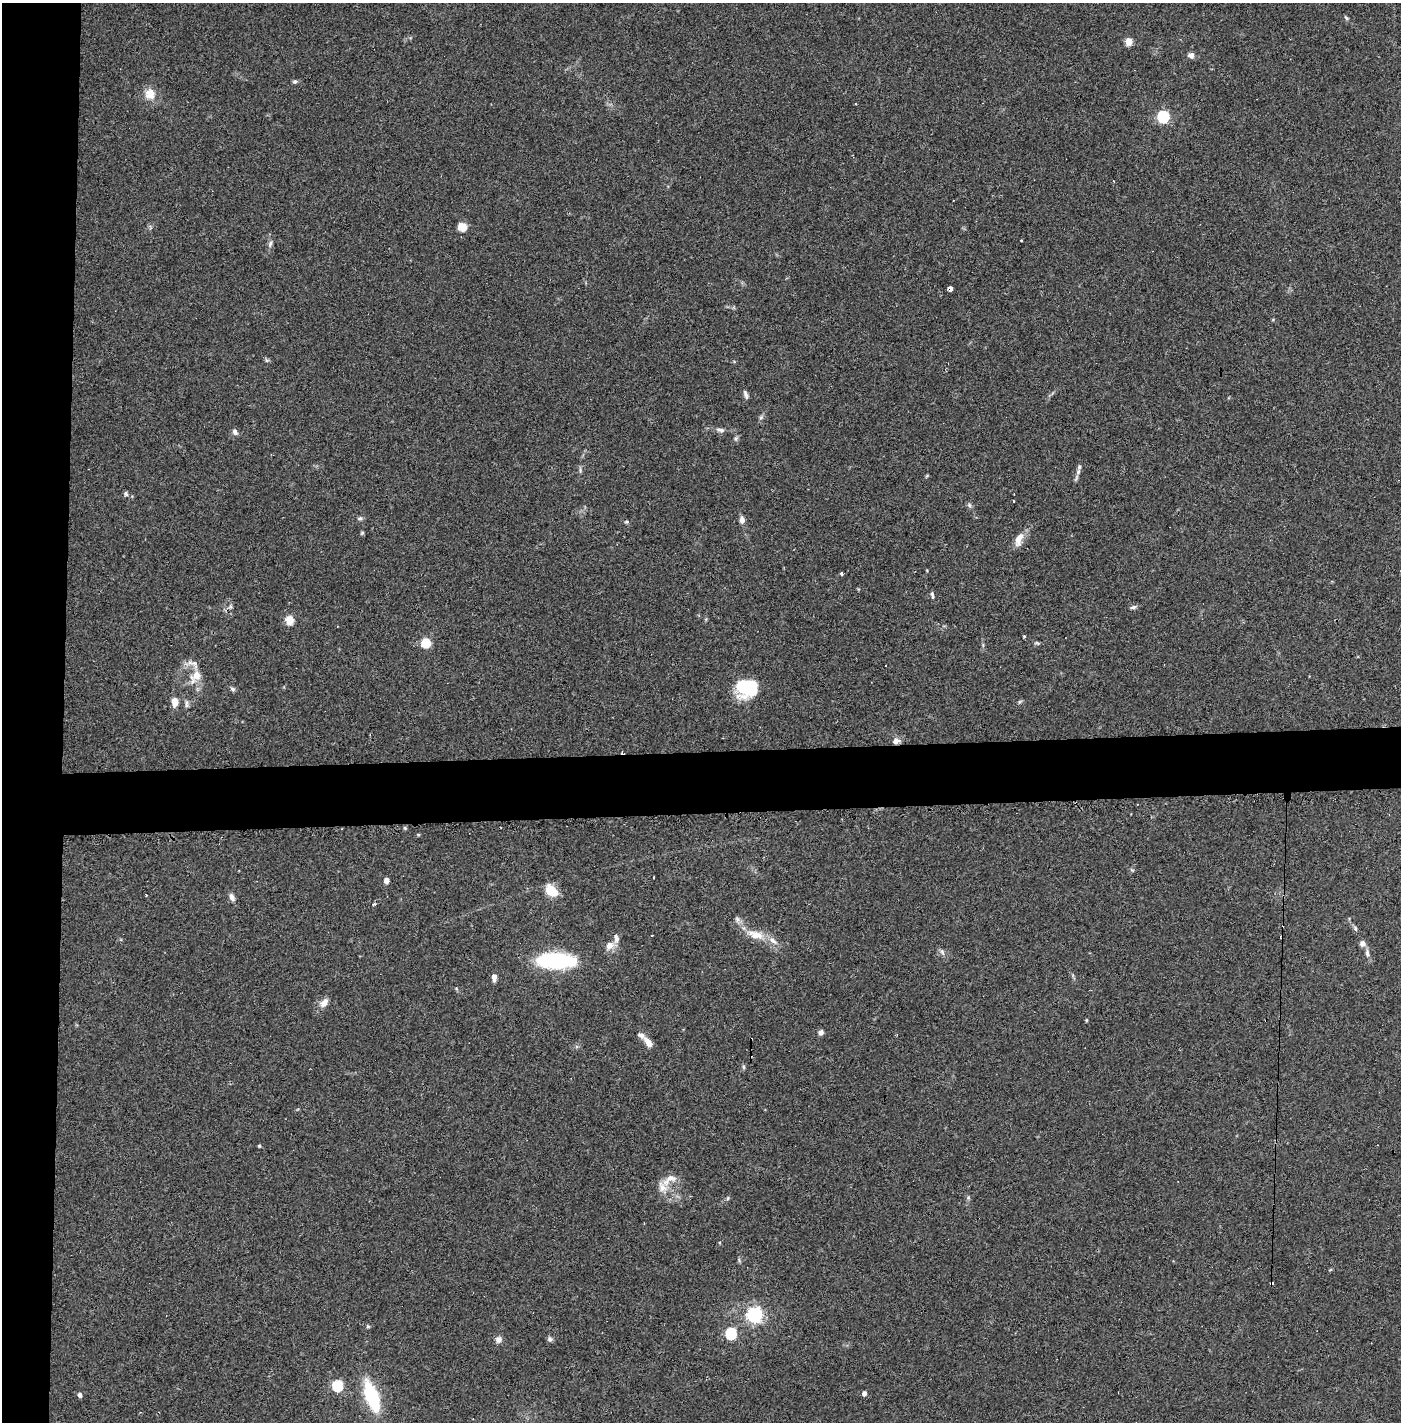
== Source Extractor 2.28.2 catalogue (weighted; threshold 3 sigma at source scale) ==
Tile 4 of 3 x 3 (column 1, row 2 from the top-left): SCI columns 62-1460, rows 1462-2881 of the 4277 x 4302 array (HDU 1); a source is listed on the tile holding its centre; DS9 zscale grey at full resolution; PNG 1403 x 1424 px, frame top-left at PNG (2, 3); no overlay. Shown black and unused: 9% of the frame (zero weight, under 2 of 3 exposures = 1% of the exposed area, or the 3 px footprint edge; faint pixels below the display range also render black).
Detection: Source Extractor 2.28.2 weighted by HDU 2 'WHT'; one run over the whole footprint, this tile lists its part. Background 0.0927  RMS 0.0075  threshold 0.0337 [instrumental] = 3 sigma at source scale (4.5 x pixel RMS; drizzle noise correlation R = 1.50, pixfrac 1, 0.05/0.05 arcsec/px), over >= 5 px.
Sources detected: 84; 2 inside a brighter object's white glare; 7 cosmic-ray / hot-pixel residue — not listed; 3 inside a brighter listed object's ellipse — not listed separately; the other 72 listed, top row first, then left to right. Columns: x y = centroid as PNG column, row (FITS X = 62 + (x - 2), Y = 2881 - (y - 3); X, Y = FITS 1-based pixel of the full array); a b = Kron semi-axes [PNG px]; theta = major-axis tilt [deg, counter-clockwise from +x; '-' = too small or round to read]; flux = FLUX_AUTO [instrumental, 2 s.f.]
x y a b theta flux
1346 18 8 3 -45 1
1129 41 5 4 - 16
1191 55 7 7 - 2.9
295 81 6 6 - 1.3
150 94 13 12 - 8.8
856 104 3 2 - 0.57
1163 116 6 5 - 97
462 227 9 9 - 7.9
1021 240 3 3 - 1.3
270 244 9 5 74 2.1
950 289 4 3 - 25
746 394 12 5 -73 2.2
761 417 6 4 19 1.2
720 430 12 6 -12 2.8
235 432 7 6 - 2.6
580 470 6 4 -74 1.2
1078 472 9 6 64 2.5
126 494 6 5 - 1.4
1014 501 3 2 - 1
969 505 6 4 -71 1.3
360 518 7 5 5 1.5
742 520 8 6 83 3.5
626 522 6 3 18 0.89
1019 539 18 8 70 7.4
842 573 3 3 - 2.7
932 595 10 4 -78 1.5
230 606 6 4 -71 1.2
1133 607 9 4 18 1.6
289 620 5 5 - 29
1024 636 5 3 - 0.6
426 642 5 5 - 37
1037 643 8 4 -19 1.2
190 663 10 7 -23 3.9
196 676 18 12 33 9.2
741 685 31 18 34 20
233 689 6 5 - 1.6
175 702 10 7 90 5.7
1019 702 6 4 72 1
186 704 13 4 -87 2.1
896 741 10 7 10 3.8
654 877 3 2 - 1
386 880 6 5 - 3.5
551 891 15 10 -41 13
232 897 11 6 -67 2.9
374 904 4 3 - 0.91
652 935 3 2 - 1.4
755 935 25 11 -16 12
1362 943 8 8 - 2.9
610 945 11 9 29 5.6
942 952 9 5 -63 2
1367 953 12 5 -86 3
556 961 28 11 -1 97
494 977 8 5 -87 4.1
456 988 5 3 - 0.8
324 1003 12 7 56 5.3
1086 1020 5 3 - 0.71
821 1032 6 6 - 2.7
648 1042 15 7 -53 5.7
743 1067 7 4 -82 1.1
259 1146 4 3 - 0.86
671 1178 17 10 2 6.6
662 1187 16 11 -58 7.8
728 1198 6 3 71 0.91
755 1315 6 6 - 220
368 1326 5 4 - 1
731 1333 6 5 - 69
498 1339 8 7 - 3.3
550 1339 7 6 - 1.8
337 1386 6 5 - 59
864 1393 4 4 - 3.2
80 1395 5 4 - 2.3
372 1396 28 11 -71 55